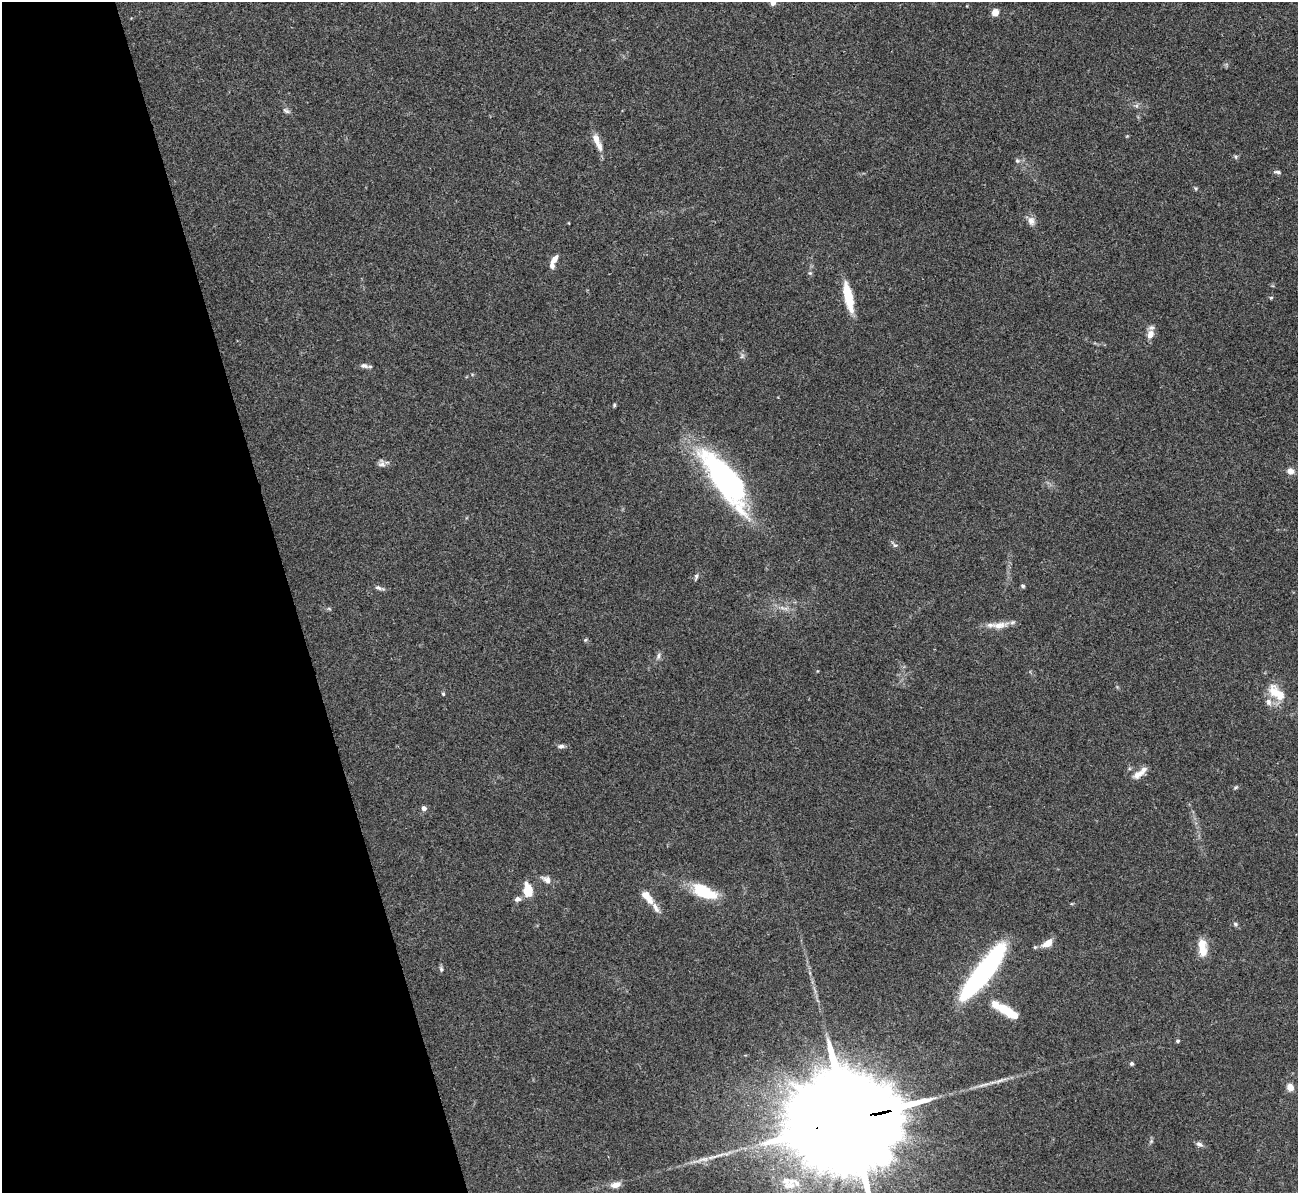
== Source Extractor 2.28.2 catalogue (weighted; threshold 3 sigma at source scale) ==
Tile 5 of 4 x 4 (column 1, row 2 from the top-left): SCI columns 2-1297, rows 2527-3717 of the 5190 x 5175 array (HDU 1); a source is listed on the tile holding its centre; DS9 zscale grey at full resolution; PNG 1300 x 1195 px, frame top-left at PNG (2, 2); no overlay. Shown black and unused: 22% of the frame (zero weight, under 3 of 4 exposures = <1% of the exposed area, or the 3 px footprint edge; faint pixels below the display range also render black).
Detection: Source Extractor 2.28.2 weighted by HDU 2 'WHT'; one run over the whole footprint, this tile lists its part. Background 0.0745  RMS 0.0058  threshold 0.0262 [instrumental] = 3 sigma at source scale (4.5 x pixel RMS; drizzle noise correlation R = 1.50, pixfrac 1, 0.05/0.05 arcsec/px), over >= 5 px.
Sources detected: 66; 1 too faint to see at this stretch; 2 inside a brighter object's white glare — not listed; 8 inside a brighter listed object's ellipse — not listed separately; the other 55 listed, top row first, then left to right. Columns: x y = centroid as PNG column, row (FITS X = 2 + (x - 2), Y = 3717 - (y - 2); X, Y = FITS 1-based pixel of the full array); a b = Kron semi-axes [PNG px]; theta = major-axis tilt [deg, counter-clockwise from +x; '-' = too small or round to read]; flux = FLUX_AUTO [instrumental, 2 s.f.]
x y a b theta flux
773 2 4 4 - 5.9
995 13 5 5 - 6.8
286 111 11 5 -34 1.5
596 139 16 8 -66 5.2
1236 157 6 5 - 0.96
1017 161 7 6 - 1.2
1277 172 10 5 -6 1.4
1196 188 5 5 - 0.79
1031 221 12 8 -70 3.5
554 259 11 6 54 3.8
810 273 5 5 - 0.81
848 297 34 10 -78 16
1271 298 5 4 - 0.71
1150 334 11 9 73 4.7
742 356 7 4 46 1.2
364 366 12 6 -12 2.2
614 405 5 4 - 0.75
382 463 10 9 - 2.3
1291 471 8 7 - 3.6
727 478 68 26 -47 100
894 545 12 4 -44 1.6
696 576 9 5 70 1.4
1023 586 6 4 -17 0.94
379 588 13 5 -15 1.8
785 608 8 4 -18 1.9
999 625 27 9 7 7.3
585 640 5 4 - 0.69
658 656 10 5 72 1.8
1275 692 25 14 -53 13
443 694 5 4 - 0.74
561 746 8 5 0 1.6
1137 774 14 10 44 4.3
1236 787 6 4 31 0.85
424 808 5 5 - 2.4
547 880 12 8 -38 3.2
528 890 12 8 -82 14
704 892 25 12 -24 27
645 895 14 9 -39 5.1
517 899 8 6 16 2.4
655 906 12 7 -56 3.6
1235 924 6 5 - 1
1048 943 13 7 34 6.3
1202 948 22 9 -85 9.3
441 969 8 5 -88 1.2
984 974 57 17 47 96
1008 1011 27 8 -31 17
1177 1041 4 4 - 1
1132 1064 5 5 - 1.1
999 1081 16 4 24 2.6
1290 1087 7 6 - 5.5
847 1121 44 22 11 29000
1151 1141 6 5 - 0.99
1200 1144 10 5 -17 1.9
787 1183 27 16 -40 14
616 1185 13 7 16 4.3
Overlapping masked pixels (flux is a lower limit): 1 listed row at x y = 847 1121
Isophote crosses this tile's border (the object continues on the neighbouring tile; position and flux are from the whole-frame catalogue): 2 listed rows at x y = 773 2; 847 1121